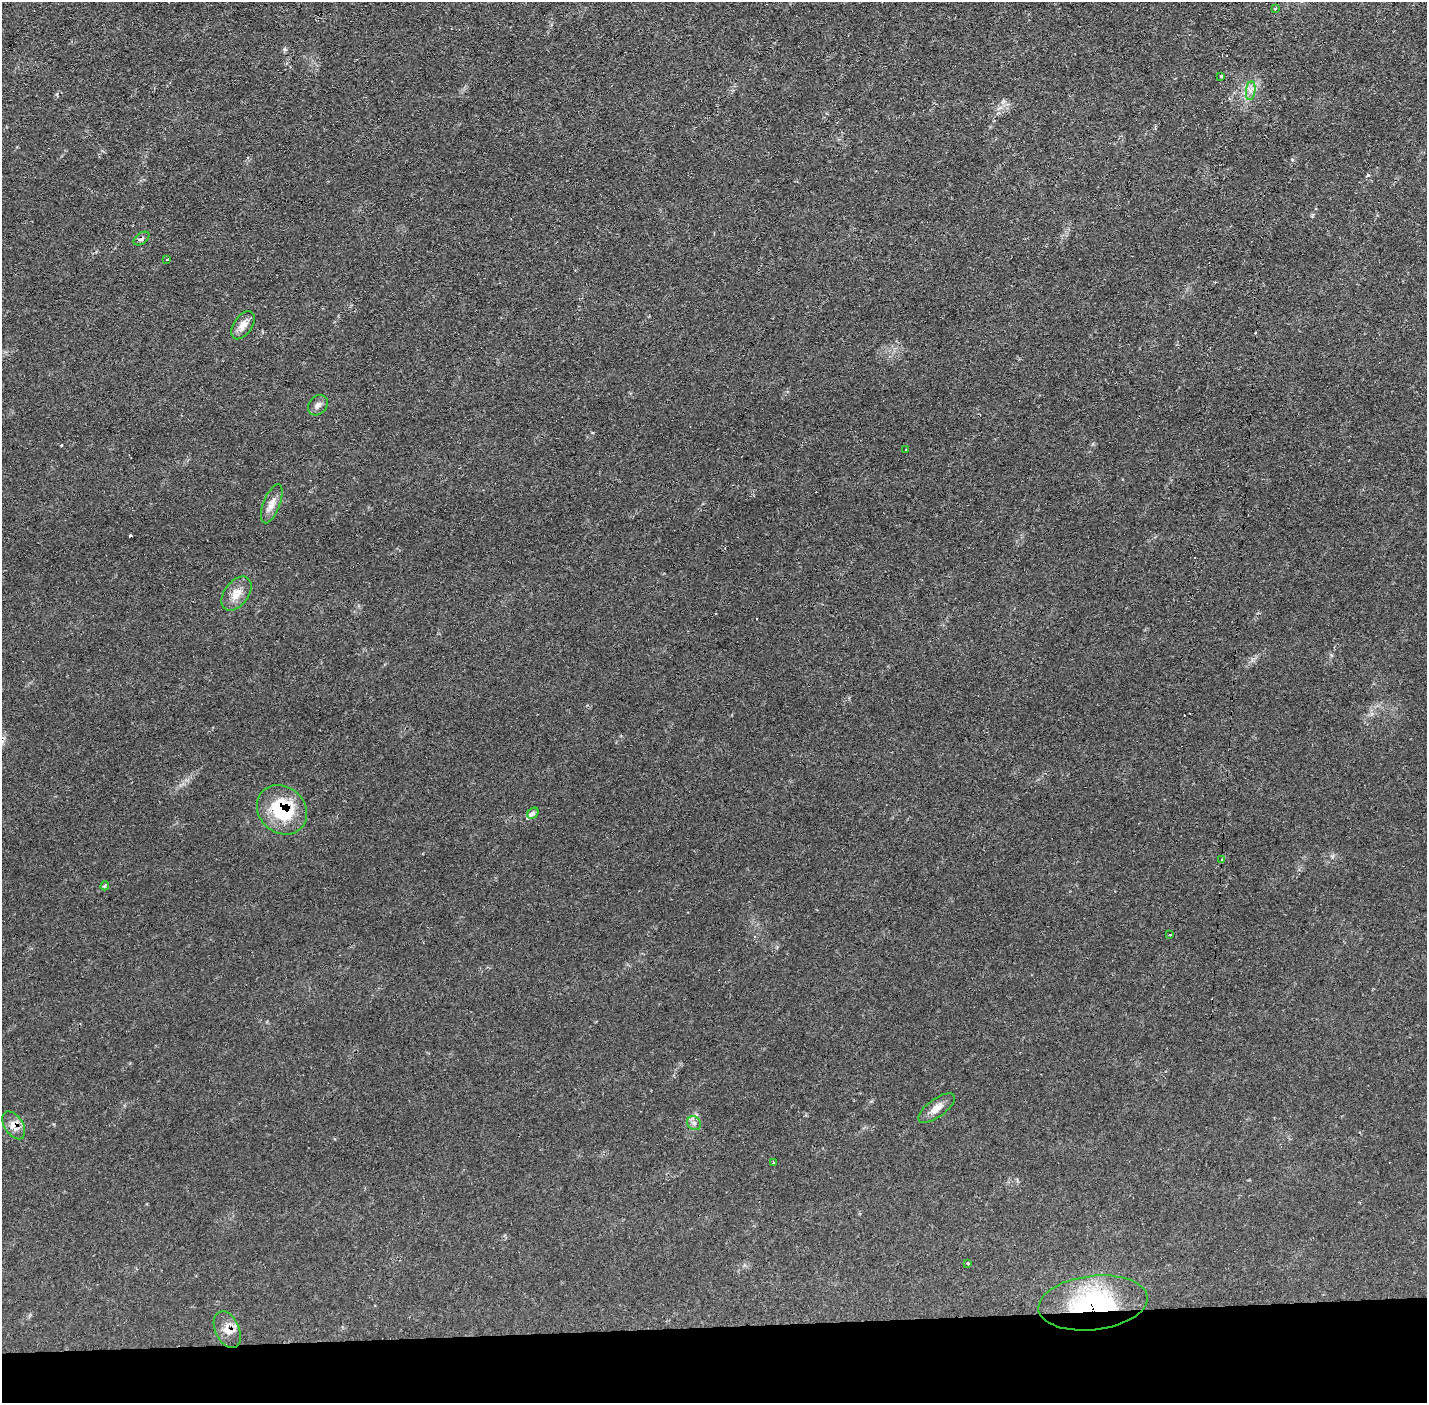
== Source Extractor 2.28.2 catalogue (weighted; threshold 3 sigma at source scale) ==
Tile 8 of 3 x 3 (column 2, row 3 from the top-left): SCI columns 1426-2850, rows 51-1451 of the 4275 x 4309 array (HDU 1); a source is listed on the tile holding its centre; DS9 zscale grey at full resolution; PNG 1429 x 1405 px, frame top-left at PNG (2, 2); each listed source drawn as its Kron ellipse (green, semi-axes under 4 px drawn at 4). Shown black and unused: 5% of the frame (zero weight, under 2 of 3 exposures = <1% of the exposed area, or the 3 px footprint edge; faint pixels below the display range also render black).
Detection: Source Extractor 2.28.2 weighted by HDU 2 'WHT'; one run over the whole footprint, this tile lists its part. Background 0.0702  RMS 0.0062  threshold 0.0277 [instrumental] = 3 sigma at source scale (4.5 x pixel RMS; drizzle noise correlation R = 1.50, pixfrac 1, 0.05/0.05 arcsec/px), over >= 5 px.
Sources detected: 27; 5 cosmic-ray / hot-pixel residue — neither listed nor drawn; the other 22 listed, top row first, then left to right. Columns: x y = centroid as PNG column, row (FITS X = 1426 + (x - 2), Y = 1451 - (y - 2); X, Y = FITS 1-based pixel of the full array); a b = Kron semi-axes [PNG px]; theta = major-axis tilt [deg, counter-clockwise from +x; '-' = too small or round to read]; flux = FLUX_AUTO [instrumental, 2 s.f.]
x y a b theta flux
1276 9 3 3 - 2
1221 76 3 3 - 3.7
1251 91 9 4 82 2.5
141 239 9 5 35 1.8
167 259 3 2 - 0.42
243 325 16 9 56 5.6
318 405 11 9 50 2.7
906 450 3 2 - 0.4
272 504 20 8 69 5.3
236 594 19 12 53 7.6
282 810 27 23 -43 40
533 813 6 5 - 1.4
1222 860 4 3 - 1.4
105 886 4 3 - 0.82
1169 935 3 2 - 0.95
937 1108 21 9 36 5.4
694 1123 7 6 - 2.1
14 1125 15 9 -57 5.7
774 1163 3 3 - 1
968 1263 3 3 - 1.5
1093 1303 55 27 6 77
227 1330 19 12 -65 7.3
Overlapping masked pixels (flux is a lower limit): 6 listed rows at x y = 141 239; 282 810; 694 1123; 14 1125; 1093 1303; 227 1330
Unlisted compact peaks at least as high as the median listed source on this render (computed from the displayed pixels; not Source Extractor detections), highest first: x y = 1368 175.